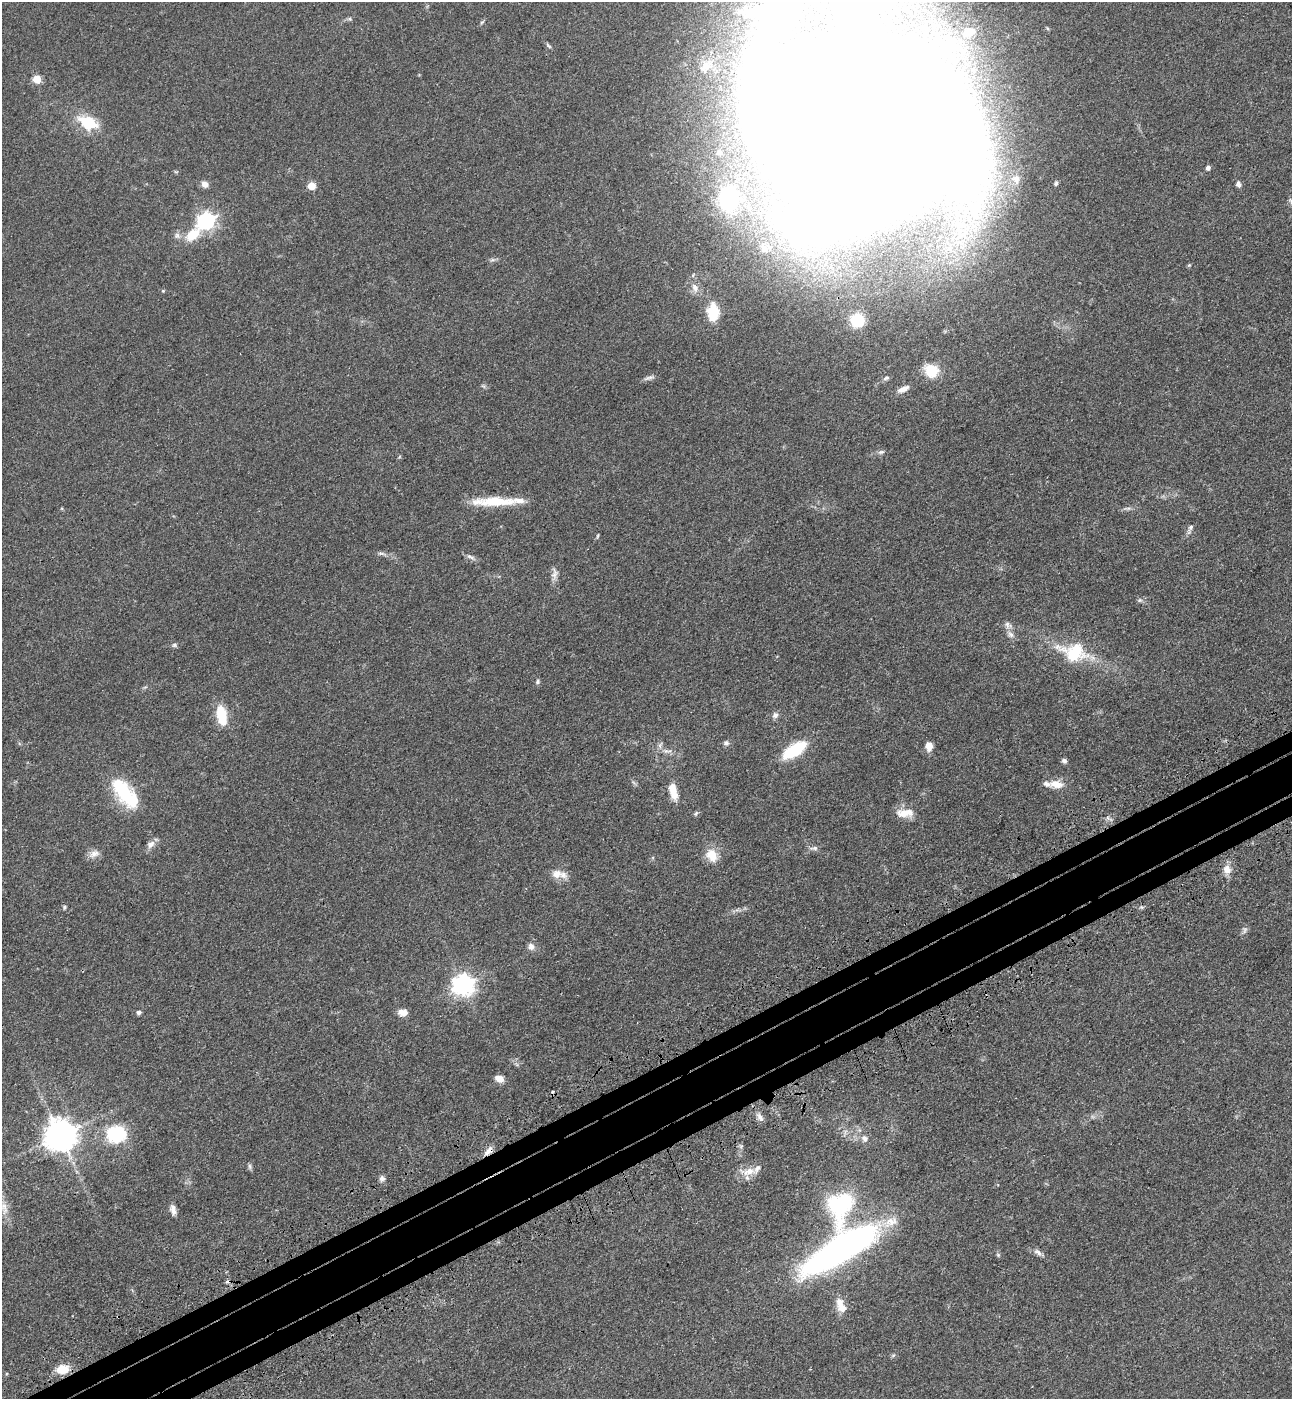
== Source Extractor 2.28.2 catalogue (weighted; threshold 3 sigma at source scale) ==
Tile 7 of 4 x 4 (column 3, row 2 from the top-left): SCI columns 2812-4101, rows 2884-4280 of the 5756 x 5768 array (HDU 1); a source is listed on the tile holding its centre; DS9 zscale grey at full resolution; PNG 1294 x 1401 px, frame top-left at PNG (2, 2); no overlay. Shown black and unused: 5% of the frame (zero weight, under 3 of 4 exposures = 6% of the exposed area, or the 3 px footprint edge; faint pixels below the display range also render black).
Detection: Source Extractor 2.28.2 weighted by HDU 2 'WHT'; one run over the whole footprint, this tile lists its part. Background 0.0425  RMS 0.005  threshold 0.0225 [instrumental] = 3 sigma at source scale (4.5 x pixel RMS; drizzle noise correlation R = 1.50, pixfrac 1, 0.05/0.05 arcsec/px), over >= 5 px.
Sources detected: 95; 3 inside a brighter object's white glare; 2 cosmic-ray / hot-pixel residue — not listed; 10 inside a brighter listed object's ellipse — not listed separately; the other 80 listed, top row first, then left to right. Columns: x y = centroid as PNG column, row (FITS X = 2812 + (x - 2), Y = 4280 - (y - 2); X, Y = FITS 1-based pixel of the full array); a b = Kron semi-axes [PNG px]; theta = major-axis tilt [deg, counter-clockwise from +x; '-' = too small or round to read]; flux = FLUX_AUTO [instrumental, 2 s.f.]
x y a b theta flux
350 19 6 5 - 0.9
482 22 7 4 44 0.73
969 32 17 11 19 7.1
549 46 10 4 -45 0.89
37 79 8 7 - 6.3
88 123 22 14 -28 17
859 129 162 119 -3 4100
1208 168 4 4 - 1.9
1016 179 11 10 - 3
1056 183 7 5 67 1
205 184 8 7 - 2.8
1238 184 7 5 -80 1.8
311 186 5 5 - 12
729 198 27 23 -87 54
206 221 7 7 - 160
192 235 19 11 43 11
177 236 9 8 - 1.9
764 248 17 10 -72 5.4
695 288 13 9 -70 4.1
163 291 4 4 - 0.54
713 312 22 14 -88 14
857 320 15 14 - 15
931 371 18 16 -25 11
649 378 16 5 15 1.7
886 378 9 5 17 1.2
903 389 14 6 26 3.7
881 452 10 5 18 1.3
494 501 55 10 1 18
1190 528 15 6 70 1.8
598 536 7 3 71 0.54
382 553 11 4 -11 1.4
471 557 15 5 -26 1.8
554 574 18 8 88 3
1140 600 7 5 -19 1
1008 625 12 8 -32 2.5
174 645 7 5 -15 1.1
1074 652 35 23 -13 27
537 682 7 6 - 1
221 715 23 11 -81 14
775 715 9 7 40 1.9
726 743 8 7 - 1.4
929 746 9 8 - 4.1
795 750 20 9 33 33
666 751 15 6 -6 2.7
1064 761 6 5 - 1.4
1056 784 18 10 -4 6
673 791 20 9 -77 7.3
124 792 37 17 -59 28
696 813 8 5 52 0.82
905 813 23 10 0 6.9
151 844 12 9 45 2.8
814 848 14 5 5 1.8
94 854 16 9 25 3.3
712 855 16 13 -60 8
1227 869 12 9 -79 4.8
557 874 13 11 6 5
64 907 6 5 - 0.88
1245 930 11 7 78 1.5
531 946 8 8 - 2.5
463 985 8 7 - 320
139 1012 6 5 - 1.1
403 1012 11 8 -2 3.5
499 1078 8 6 -21 4.4
760 1117 13 6 -63 2.2
116 1134 25 21 -3 25
60 1135 10 9 - 920
864 1138 10 8 -59 2.3
489 1151 13 6 45 3.4
250 1167 8 5 -83 1
749 1172 25 10 3 5.6
382 1178 7 6 - 1.7
840 1206 48 32 80 46
4 1208 20 9 -77 5.6
173 1210 12 6 -78 2.8
841 1249 75 21 31 220
1038 1252 12 6 -40 2
998 1255 6 5 - 0.75
842 1308 13 11 -2 4.5
893 1355 6 5 - 0.79
62 1369 11 9 6 10
Overlapping masked pixels (flux is a lower limit): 2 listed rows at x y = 859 129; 489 1151
Isophote crosses this tile's border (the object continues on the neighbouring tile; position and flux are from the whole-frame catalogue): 1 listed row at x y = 859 129